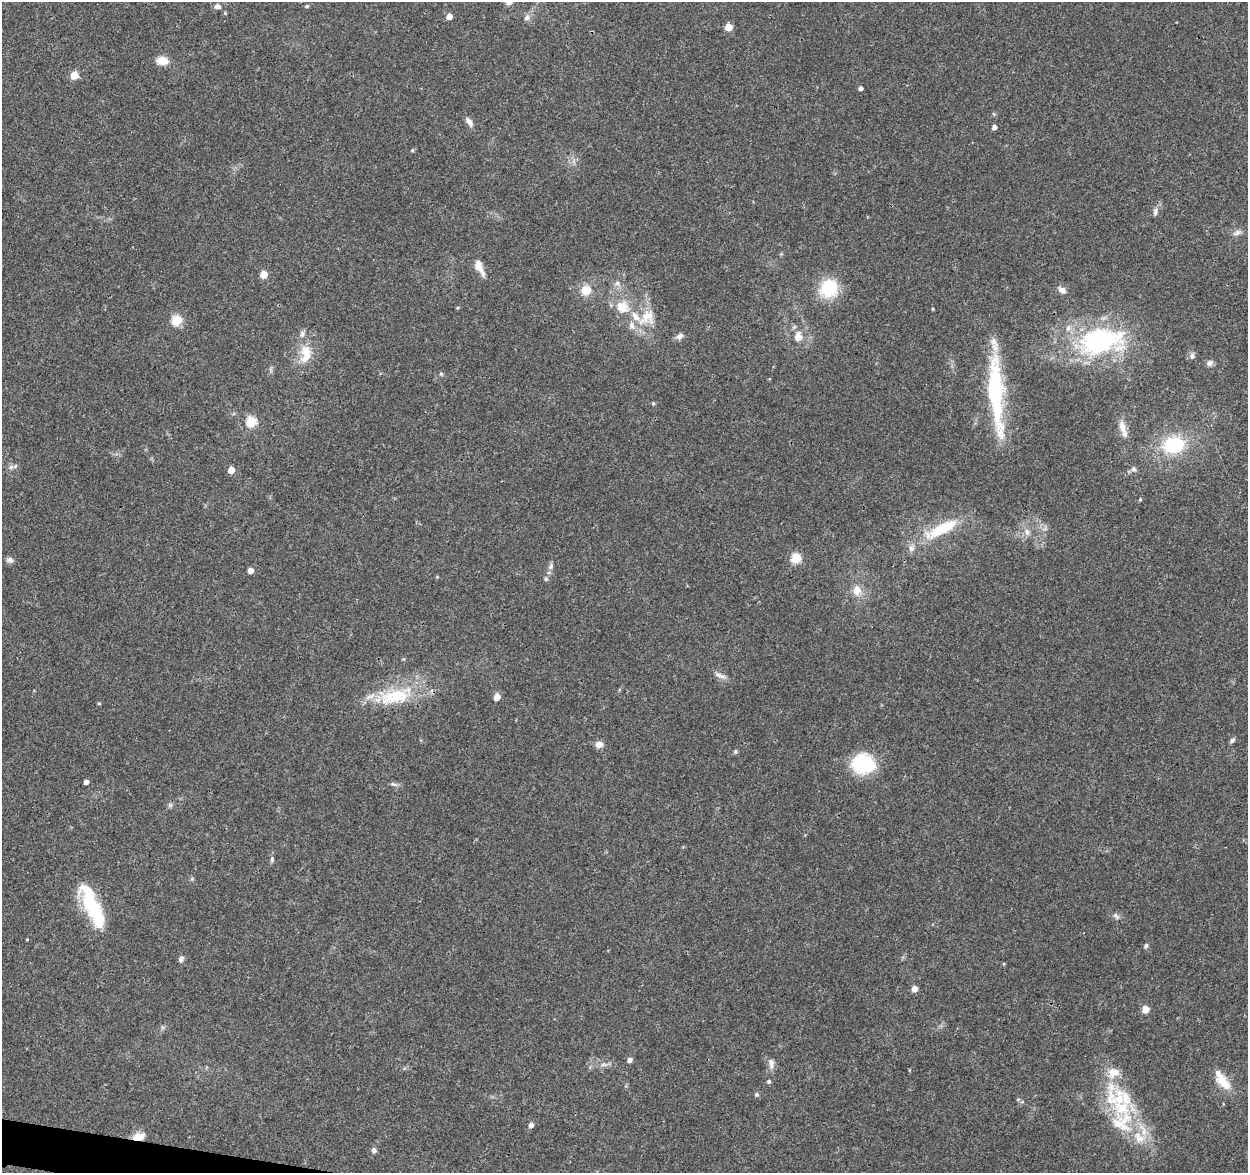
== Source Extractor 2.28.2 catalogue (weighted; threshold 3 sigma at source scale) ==
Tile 7 of 4 x 4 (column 3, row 2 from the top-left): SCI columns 2512-3757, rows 2582-3752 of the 5014 x 5210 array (HDU 1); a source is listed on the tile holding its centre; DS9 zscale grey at full resolution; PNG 1250 x 1175 px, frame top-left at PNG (2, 2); no overlay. Shown black and unused: <1% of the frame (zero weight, under 3 of 4 exposures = <1% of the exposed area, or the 3 px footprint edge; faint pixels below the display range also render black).
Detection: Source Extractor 2.28.2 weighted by HDU 2 'WHT'; one run over the whole footprint, this tile lists its part. Background 0.0369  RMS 0.0034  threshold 0.0152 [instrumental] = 3 sigma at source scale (4.5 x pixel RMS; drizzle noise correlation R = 1.50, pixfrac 1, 0.0396/0.0396 arcsec/px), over >= 5 px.
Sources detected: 91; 1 inside a brighter object's white glare — not listed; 8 inside a brighter listed object's ellipse — not listed separately; the other 82 listed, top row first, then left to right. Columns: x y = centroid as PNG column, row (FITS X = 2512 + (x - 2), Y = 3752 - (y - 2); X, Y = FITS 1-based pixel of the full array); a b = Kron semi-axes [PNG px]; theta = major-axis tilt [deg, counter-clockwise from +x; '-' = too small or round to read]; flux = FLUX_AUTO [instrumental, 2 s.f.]
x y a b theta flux
217 6 8 6 -1 1.5
307 6 5 4 - 0.54
225 13 4 4 - 0.35
449 16 5 5 - 3.3
527 18 9 7 23 1.3
728 27 5 5 - 6
162 61 12 8 -9 4.8
74 75 5 5 - 8.6
861 88 4 4 - 1
469 122 14 6 -57 1.7
994 127 5 4 - 1.5
412 150 5 4 - 0.39
1155 212 11 6 84 1.2
1237 233 12 6 26 1.4
479 266 20 9 -69 3.3
264 274 5 5 - 7.7
617 283 10 7 -21 1.5
829 288 19 17 47 16
586 290 16 15 - 4.6
1062 290 11 7 -38 1.8
622 307 18 16 -23 7.1
933 309 5 3 - 0.33
647 317 29 20 42 9
176 320 5 5 - 23
679 336 10 7 38 1.4
798 336 16 12 79 4
1101 341 66 34 10 51
306 353 25 13 84 7.9
1192 356 9 6 72 1
1209 363 10 7 38 1.2
441 374 6 5 - 0.5
996 392 80 14 -86 45
653 403 5 4 - 0.46
251 422 5 5 - 22
1123 428 24 7 -73 3.3
1173 445 22 17 12 20
11 467 8 6 22 1.1
1133 469 7 6 - 1.1
231 470 5 5 - 4.9
1140 499 5 4 - 0.37
943 528 40 13 28 15
1027 532 10 6 -75 1.6
796 558 5 5 - 18
10 560 8 8 - 1.2
551 566 9 6 71 1
250 570 4 4 - 3
437 577 4 4 - 0.31
546 579 6 5 - 0.6
857 590 13 11 90 3.7
403 659 5 3 - 0.31
720 675 19 6 -22 1.9
397 695 39 23 12 19
497 697 7 5 64 3
99 703 5 3 - 0.32
1232 740 7 5 60 0.8
599 744 8 8 - 2.4
735 752 5 5 - 0.66
863 764 27 23 -10 17
86 782 4 4 - 1.9
394 784 11 5 -17 0.89
170 805 6 6 - 0.68
272 859 8 5 80 0.75
192 879 6 4 -46 0.5
90 904 47 20 -70 20
1116 916 10 5 -43 0.98
27 939 3 2 - 0.25
1146 945 7 4 63 0.61
181 959 7 6 - 1.1
914 989 5 5 - 3.2
1145 1009 5 5 - 5.9
630 1060 5 5 - 1.4
771 1064 14 7 -86 1.8
604 1065 9 4 8 1
909 1070 4 3 - 0.28
769 1081 4 4 - 0.67
1223 1082 25 12 -50 6.5
756 1094 6 6 - 0.61
1116 1098 45 31 -60 26
531 1125 5 4 - 1.6
139 1136 16 9 12 3.4
1139 1138 21 14 -43 7.3
374 1150 6 6 - 0.94
Overlapping masked pixels (flux is a lower limit): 1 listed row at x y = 139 1136